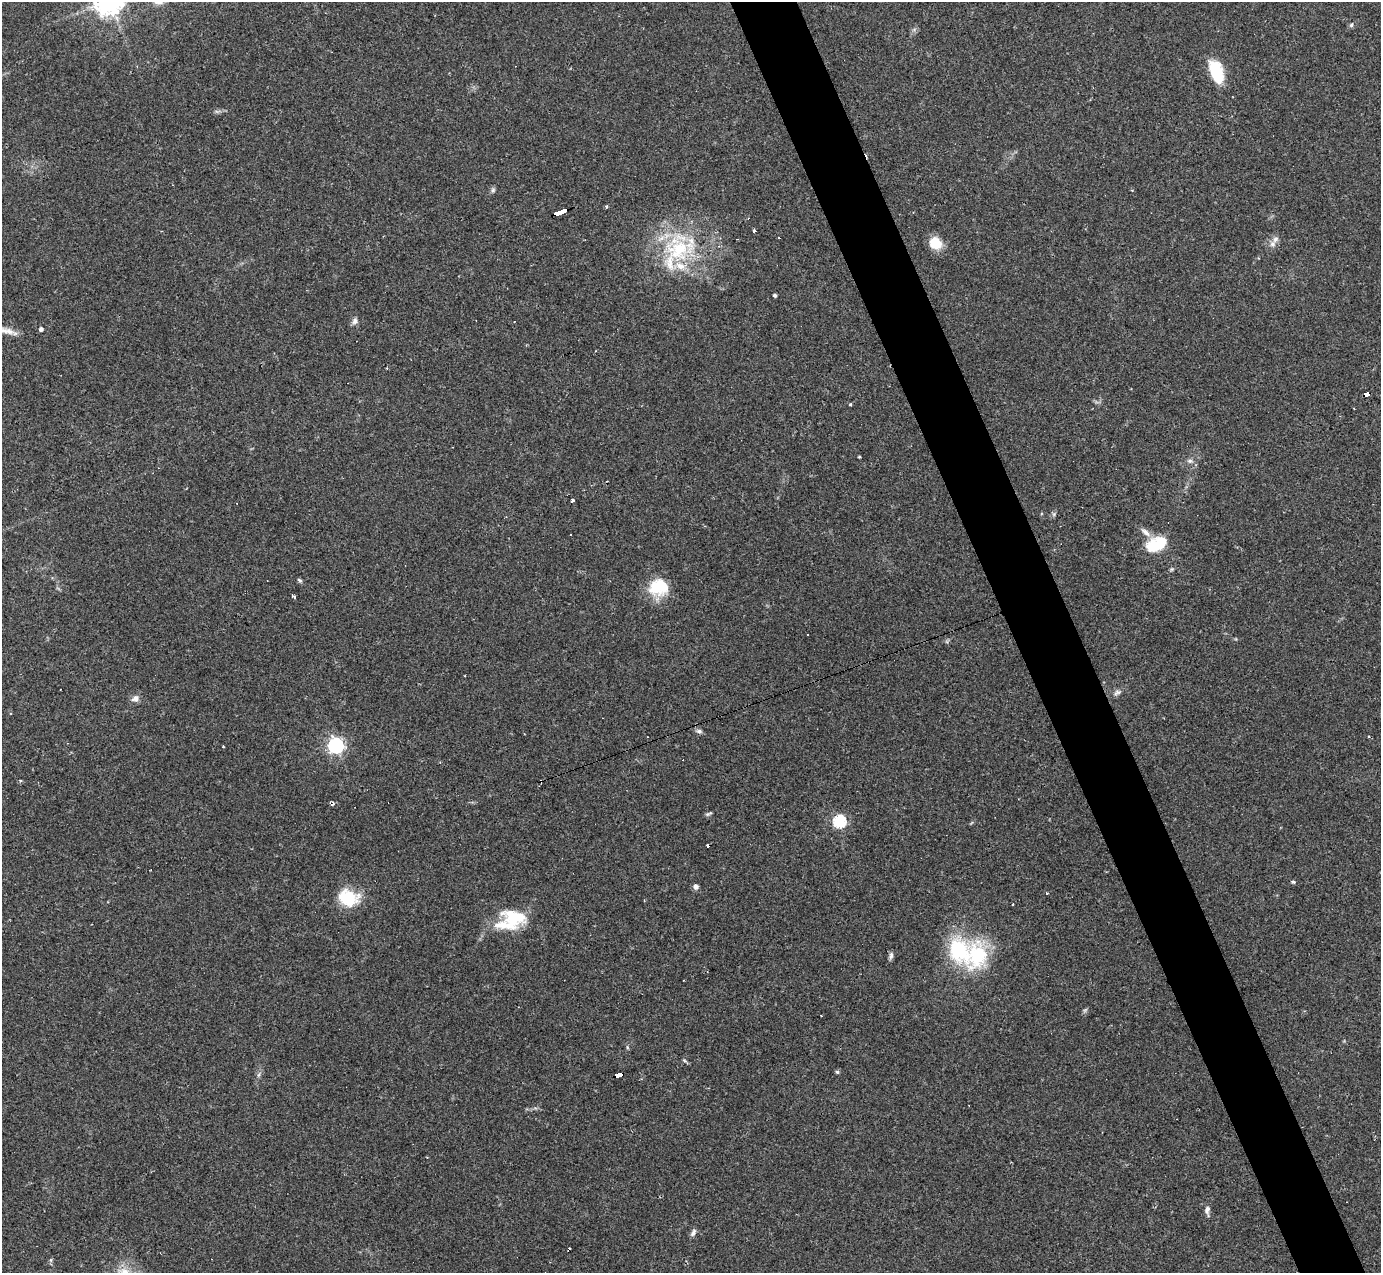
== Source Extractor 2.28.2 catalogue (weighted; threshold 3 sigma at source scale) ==
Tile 6 of 4 x 4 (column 2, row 2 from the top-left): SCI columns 1381-2759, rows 2816-4086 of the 5518 x 5503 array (HDU 1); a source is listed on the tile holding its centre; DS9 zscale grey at full resolution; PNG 1383 x 1275 px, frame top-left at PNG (2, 2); no overlay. Shown black and unused: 5% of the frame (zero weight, under 2 of 3 exposures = <1% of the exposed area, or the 3 px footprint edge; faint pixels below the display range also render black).
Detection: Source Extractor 2.28.2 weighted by HDU 2 'WHT'; one run over the whole footprint, this tile lists its part. Background 0.0882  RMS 0.006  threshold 0.0271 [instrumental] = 3 sigma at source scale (4.5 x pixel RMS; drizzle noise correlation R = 1.50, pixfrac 1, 0.05/0.05 arcsec/px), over >= 5 px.
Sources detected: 61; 1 too faint to see at this stretch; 5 cosmic-ray / hot-pixel residue — not listed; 5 inside a brighter listed object's ellipse — not listed separately; the other 50 listed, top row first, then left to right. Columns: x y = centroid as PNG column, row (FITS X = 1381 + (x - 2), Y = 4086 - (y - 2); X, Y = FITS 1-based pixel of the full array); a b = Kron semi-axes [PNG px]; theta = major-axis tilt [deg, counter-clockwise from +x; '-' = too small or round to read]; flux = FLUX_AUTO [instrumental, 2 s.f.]
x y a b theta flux
1351 25 7 4 60 1.2
1216 72 26 13 -70 23
493 190 7 6 - 1.3
606 206 3 3 - 1.2
559 212 13 3 20 88
754 231 4 3 - 2.2
935 243 14 12 -52 12
1272 244 9 8 - 2.8
679 250 36 26 27 46
775 295 3 3 - 0.99
355 321 10 7 71 2.2
41 329 4 4 - 2.1
6 331 25 7 -13 5.5
1366 394 6 3 17 41
850 405 3 3 - 0.68
859 457 3 2 - 0.62
1190 461 8 6 20 1.7
572 501 3 3 - 2.1
1054 514 7 4 72 1.1
1145 532 16 7 -41 3.6
571 534 3 2 - 0.57
1153 547 22 14 52 19
299 580 8 4 -27 1
658 587 22 18 11 23
294 596 4 3 - 2
807 634 3 2 - 0.98
1117 692 11 7 22 2.4
135 698 11 8 24 3
699 731 9 5 -9 1.6
336 746 6 6 - 190
332 804 5 4 - 1.3
708 814 10 4 23 1.1
839 821 6 6 - 85
1293 882 5 4 - 0.83
695 886 6 6 - 2.2
1047 893 3 3 - 1.9
349 898 22 17 -16 24
1013 904 3 2 - 0.73
512 919 36 22 18 31
959 950 25 22 -60 44
891 956 10 5 78 1.8
684 1060 6 4 -20 0.81
837 1072 5 4 - 0.89
259 1075 7 4 88 1.2
618 1075 7 4 19 53
1207 1210 13 6 -88 2.4
693 1233 11 5 58 1.9
570 1248 4 2 - 0.75
51 1260 7 4 90 0.96
124 1271 19 9 -11 8
Overlapping masked pixels (flux is a lower limit): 3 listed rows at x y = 559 212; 1366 394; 618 1075
Isophote crosses this tile's border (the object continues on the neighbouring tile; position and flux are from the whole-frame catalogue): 2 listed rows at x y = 6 331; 124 1271